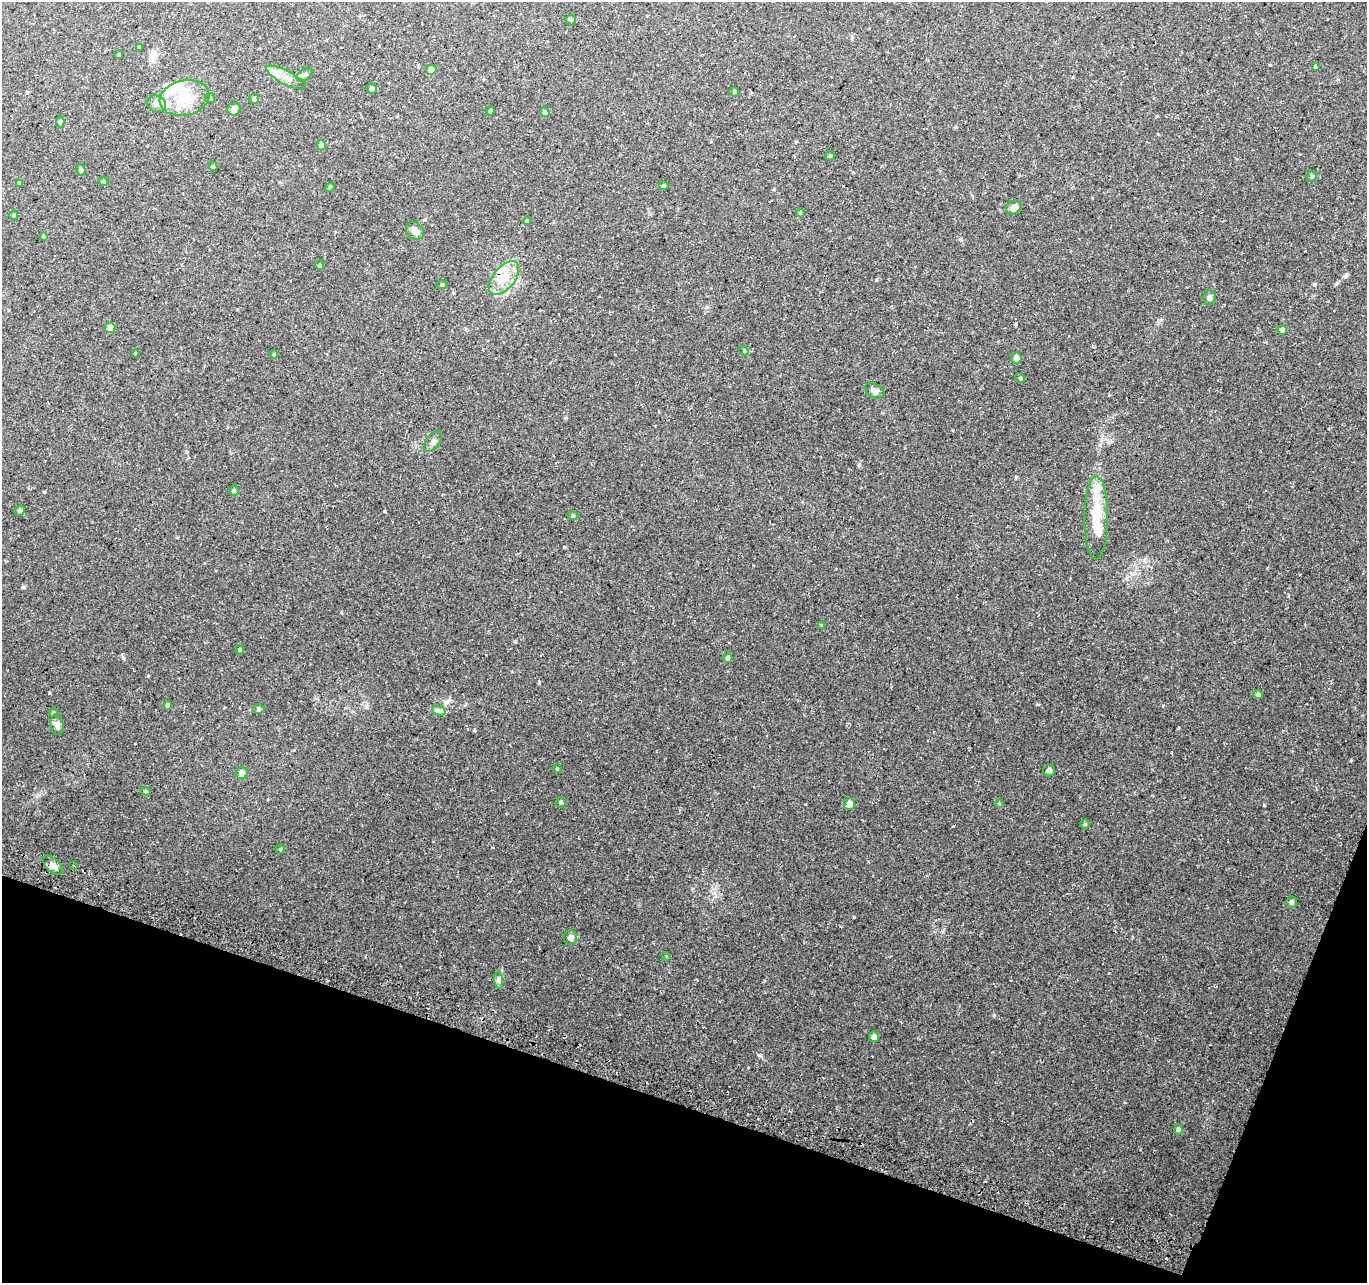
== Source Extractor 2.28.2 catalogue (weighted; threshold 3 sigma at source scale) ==
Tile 15 of 4 x 4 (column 3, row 4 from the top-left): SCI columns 2746-4110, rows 245-1525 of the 5498 x 5677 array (HDU 1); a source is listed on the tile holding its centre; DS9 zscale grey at full resolution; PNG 1369 x 1285 px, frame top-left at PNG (2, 2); each listed source drawn as its Kron ellipse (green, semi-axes under 4 px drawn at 4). Shown black and unused: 16% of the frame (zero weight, under 3 of 4 exposures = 3% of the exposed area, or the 3 px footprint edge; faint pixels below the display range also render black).
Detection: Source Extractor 2.28.2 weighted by HDU 2 'WHT'; one run over the whole footprint, this tile lists its part. Background 0.0705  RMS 0.0046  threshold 0.0207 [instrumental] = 3 sigma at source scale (4.5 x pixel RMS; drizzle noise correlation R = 1.50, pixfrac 1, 0.0396/0.0396 arcsec/px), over >= 5 px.
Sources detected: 83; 1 inside a brighter object's white glare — neither listed nor drawn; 7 inside a brighter listed object's ellipse — not listed separately; the other 75 listed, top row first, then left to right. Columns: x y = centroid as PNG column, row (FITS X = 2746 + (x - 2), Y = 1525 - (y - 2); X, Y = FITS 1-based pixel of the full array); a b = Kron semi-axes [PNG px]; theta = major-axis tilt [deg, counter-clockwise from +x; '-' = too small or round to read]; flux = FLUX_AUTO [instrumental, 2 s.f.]
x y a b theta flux
571 20 5 5 - 0.69
139 47 4 3 - 0.4
119 55 4 3 - 0.64
1315 67 3 3 - 0.56
431 70 5 5 - 3.1
305 74 9 5 35 1.1
286 77 22 6 -28 3.8
372 89 5 5 - 1.1
734 92 5 4 - 0.61
184 98 25 17 12 12
210 98 5 5 - 0.67
254 99 5 5 - 0.66
156 104 10 8 -28 2.1
234 109 6 6 - 2.2
490 111 4 4 - 1.2
545 112 5 4 - 0.65
60 122 5 4 - 0.87
321 145 5 4 - 2.1
830 156 5 4 - 0.56
213 166 5 4 - 0.64
81 170 6 4 -76 0.77
1312 176 5 5 - 0.75
103 181 5 3 - 0.49
20 183 4 3 - 0.56
664 186 5 3 - 0.49
330 187 5 4 - 0.68
1014 207 8 6 31 2.3
800 213 4 4 - 0.5
14 215 5 3 - 0.43
527 221 4 4 - 0.61
415 231 10 8 -43 2.9
43 236 4 3 - 0.51
320 265 5 4 - 1
504 278 20 11 50 7.6
442 285 5 3 - 0.46
1209 298 7 6 - 1.6
110 328 5 5 - 2.7
1282 330 5 4 - 1.4
744 351 5 4 - 0.55
135 353 4 3 - 0.3
274 354 4 4 - 0.46
1016 358 5 5 - 2.4
1020 378 5 4 - 0.5
875 391 10 6 -31 2.3
433 442 12 6 52 1.6
234 491 5 5 - 0.88
19 511 5 5 - 0.83
573 515 6 4 0 0.55
1096 518 41 11 90 16
822 626 4 3 - 0.52
240 650 4 3 - 0.57
728 658 4 4 - 1.5
1258 695 5 4 - 1.2
168 705 4 4 - 1.4
259 709 6 5 - 0.79
439 711 7 4 -19 1.1
53 712 4 4 - 0.64
57 725 10 6 -82 1.7
557 769 4 4 - 0.46
1049 770 6 6 - 1.2
242 773 6 6 - 2.1
146 791 5 4 - 0.57
561 802 5 5 - 0.84
849 804 6 5 - 3.2
999 804 5 3 - 0.43
1085 824 5 4 - 0.59
280 849 4 4 - 0.51
53 865 12 7 -42 2.3
73 865 3 3 - 0.69
1292 902 6 5 - 1.2
570 937 7 7 - 1.5
666 956 4 3 - 0.34
499 980 8 4 -82 1.1
874 1037 5 5 - 2.6
1178 1129 5 4 - 0.91
Unlisted compact peaks at least as high as the median listed source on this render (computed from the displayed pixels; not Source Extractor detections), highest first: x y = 1264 805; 994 1015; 446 702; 23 587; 760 1055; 44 492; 123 658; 148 676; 1346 275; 1351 760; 49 693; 859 464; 384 511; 1315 284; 876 280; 960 239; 366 707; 566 418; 474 730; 515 642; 1016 477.